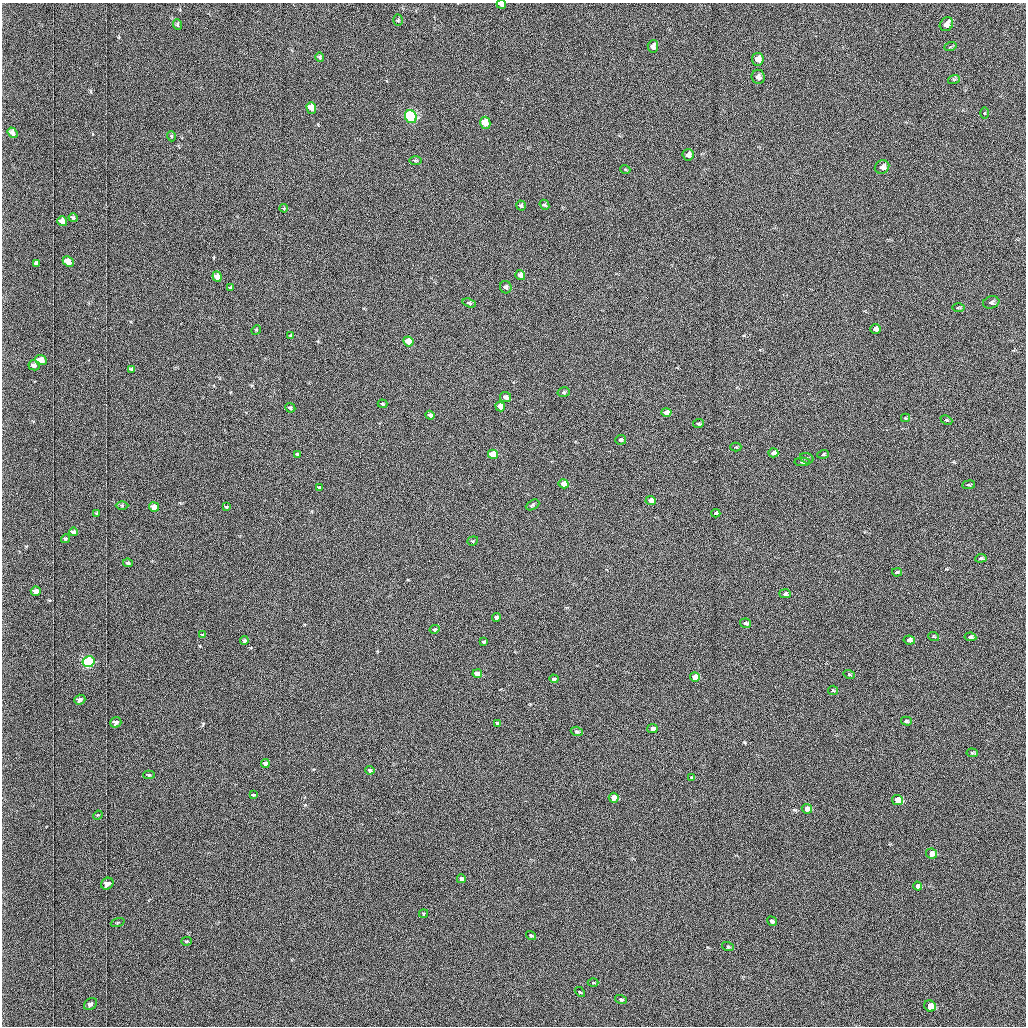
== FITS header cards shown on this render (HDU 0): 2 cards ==
NAXIS1  =                 1024 /fastest changing axis
NAXIS2  =                 1024 /next to fastest changing axis

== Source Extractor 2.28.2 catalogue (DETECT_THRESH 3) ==
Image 1024 x 1024 px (HDU 0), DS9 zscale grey, 1 PNG px = 1 image px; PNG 1028 x 1028 px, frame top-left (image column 1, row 1024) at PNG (2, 3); each listed source drawn as its Kron ellipse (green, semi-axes under 4 px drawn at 4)
Background 1030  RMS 5.2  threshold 15.5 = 3 sigma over >= 5 px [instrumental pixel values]
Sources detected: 123; all 123 listed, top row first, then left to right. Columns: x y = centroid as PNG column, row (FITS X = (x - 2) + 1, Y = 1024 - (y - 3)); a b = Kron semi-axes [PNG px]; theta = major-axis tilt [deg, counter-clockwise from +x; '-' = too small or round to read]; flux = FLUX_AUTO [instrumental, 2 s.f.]
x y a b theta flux
501 4 5 3 - 1300
398 20 5 4 - 540
946 24 7 6 - 2700
178 25 6 4 -66 570
653 46 6 5 - 1700
950 47 6 4 19 470
320 57 4 4 - 570
758 59 6 6 - 2700
758 77 7 6 - 1600
954 79 6 4 17 450
311 108 6 4 -73 3300
984 113 6 4 89 420
411 117 7 5 -64 73000
485 123 6 5 - 6600
13 133 6 4 -52 1400
171 136 5 3 - 330
688 155 6 5 - 2000
415 161 6 3 0 390
882 167 7 6 - 2000
625 169 5 3 - 300
544 205 5 4 - 520
521 206 5 5 - 780
284 208 4 3 - 270
73 218 5 4 - 570
62 221 5 4 - 1700
68 261 6 5 - 3200
36 263 4 4 - 650
520 275 5 5 - 3400
217 277 5 4 - 2900
506 287 6 5 - 1100
231 288 4 3 - 690
991 302 8 6 17 1000
469 303 7 4 -18 590
958 307 6 3 1 360
875 329 5 5 - 2100
256 330 5 4 - 320
291 335 4 3 - 380
408 341 5 4 - 9500
41 360 6 5 - 4300
34 365 6 5 - 1100
132 369 4 3 - 510
564 392 6 4 15 540
505 397 6 5 - 1900
382 404 5 3 - 450
500 406 5 4 - 4100
290 408 5 4 - 650
666 412 5 4 - 2800
430 415 5 4 - 1200
905 418 4 4 - 360
946 420 6 4 -25 490
698 424 5 4 - 520
621 440 5 5 - 800
736 447 5 4 - 420
773 453 5 4 - 2500
297 454 4 4 - 470
493 454 5 4 - 13000
823 454 6 4 14 570
807 458 7 5 -17 570
802 462 8 4 -2 590
564 484 5 4 - 4400
969 485 6 3 8 430
319 487 4 3 - 510
651 500 5 4 - 3000
122 505 6 4 0 410
532 505 7 4 28 570
154 507 5 4 - 2700
226 507 3 3 - 360
96 513 3 3 - 310
716 513 4 4 - 1100
74 532 4 4 - 1400
65 539 4 4 - 510
473 541 5 4 - 410
981 558 5 4 - 640
128 563 5 3 - 550
897 572 5 3 - 580
36 591 5 4 - 2000
785 594 6 4 -2 680
497 617 4 4 - 1700
745 623 6 4 -11 910
435 629 5 4 - 650
203 635 4 3 - 550
934 637 5 3 - 320
970 637 6 4 -9 810
244 640 4 4 - 680
909 640 6 4 -9 2800
484 642 4 3 - 550
88 662 6 5 - 66000
477 674 5 4 - 5800
849 674 6 4 -15 430
695 677 5 4 - 6400
554 679 4 4 - 800
833 690 5 4 - 380
80 700 6 5 - 1500
906 721 5 4 - 470
116 723 6 5 - 1600
497 723 4 3 - 630
652 728 5 4 - 1600
577 731 6 4 -20 710
972 753 5 4 - 420
265 763 4 4 - 1500
370 770 4 4 - 530
149 775 6 4 2 660
692 777 4 3 - 500
253 795 4 3 - 400
614 798 5 5 - 5600
897 800 5 5 - 7700
807 809 5 4 - 3200
98 815 5 3 - 310
932 853 5 5 - 2000
461 879 4 4 - 1500
107 884 6 5 - 2500
918 886 4 4 - 950
423 914 4 3 - 400
772 921 5 3 - 640
118 922 7 3 19 360
531 936 5 4 - 460
187 941 5 4 - 430
728 947 6 4 -18 350
593 982 5 3 - 300
580 992 6 3 -43 340
621 999 6 4 -15 510
90 1004 7 5 36 1100
930 1006 6 5 - 6300
At the frame edge (FLAGS 8, measured only in part): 1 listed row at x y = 501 4

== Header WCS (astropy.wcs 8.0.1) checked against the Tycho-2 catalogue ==
Header WCS as astropy/WCSLIB reads it (applying the file's SIP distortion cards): RA---TAN-SIP/DEC--TAN-SIP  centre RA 20:12:46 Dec +27:28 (303.19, +27.47 deg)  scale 1.67 arcsec/px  FOV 28.5' x 28.6'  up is -179 deg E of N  parity flipped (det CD > 0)
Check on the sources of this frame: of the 60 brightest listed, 37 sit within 2.5 arcsec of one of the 39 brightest Tycho-2 stars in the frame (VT <= 12.87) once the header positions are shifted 0.51 arcsec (0.50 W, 0.09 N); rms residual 1.10 arcsec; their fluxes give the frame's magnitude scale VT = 20.30 - 2.5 log10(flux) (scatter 0.18 mag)
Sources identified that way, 37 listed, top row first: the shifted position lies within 2.5 arcsec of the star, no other Tycho-2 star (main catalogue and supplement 1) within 5.0 arcsec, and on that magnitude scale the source's flux lands within +1.5 / -3 mag of the star's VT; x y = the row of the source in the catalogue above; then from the Tycho-2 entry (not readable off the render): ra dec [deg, ICRS J2000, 3 dp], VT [Tycho-2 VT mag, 2 dp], TYC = Tycho-2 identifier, HIP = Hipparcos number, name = IAU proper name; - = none
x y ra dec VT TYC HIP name
501 4 303.196 +27.232 12.51 2162-316-1 - -
946 24 302.964 +27.244 11.47 2162-305-1 - -
653 46 303.117 +27.253 12.43 2162-534-1 - -
758 59 303.063 +27.260 11.77 2162-168-1 - -
758 77 303.063 +27.268 12.37 2162-104-1 - -
411 117 303.244 +27.284 7.77 2162-911-1 99617 -
485 123 303.205 +27.288 10.96 2162-574-1 - -
688 155 303.100 +27.304 12.04 2162-191-1 - -
882 167 302.998 +27.310 11.87 2162-1141-1 - -
520 275 303.188 +27.359 11.28 2162-438-1 - -
217 277 303.346 +27.357 11.18 2162-815-1 - -
875 329 303.003 +27.385 11.68 2162-28-1 - -
408 341 303.247 +27.389 10.36 2162-304-1 - -
41 360 303.439 +27.395 11.22 2162-22-1 - -
505 397 303.197 +27.415 12.31 2162-926-1 - -
500 406 303.199 +27.420 11.61 2162-663-1 - -
666 412 303.113 +27.423 11.81 2162-915-1 - -
773 453 303.057 +27.443 11.74 2162-224-1 - -
493 454 303.203 +27.442 10.51 2162-192-1 - -
564 484 303.167 +27.456 11.12 2162-238-1 - -
651 500 303.121 +27.464 11.89 2162-846-1 - -
154 507 303.381 +27.464 11.81 2162-182-1 - -
36 591 303.444 +27.502 11.86 2162-14-1 - -
497 617 303.203 +27.517 12.32 2162-421-1 - -
970 637 302.955 +27.529 12.36 2162-118-1 - -
909 640 302.987 +27.530 11.87 2162-1209-1 - -
477 674 303.213 +27.543 10.91 2162-390-1 - -
695 677 303.099 +27.546 10.75 2162-1213-1 - -
652 728 303.122 +27.570 12.73 2162-145-1 - -
614 798 303.143 +27.602 11.15 2162-647-1 - -
897 800 302.994 +27.604 10.48 2162-302-1 - -
807 809 303.041 +27.608 11.35 2162-1393-1 - -
932 853 302.977 +27.629 11.59 2162-1475-1 - -
461 879 303.223 +27.638 12.23 2162-1405-1 - -
107 884 303.408 +27.638 11.76 2162-1329-1 - -
918 886 302.984 +27.645 12.87 2162-1559-1 - -
930 1006 302.978 +27.700 10.97 2162-1463-1 - -